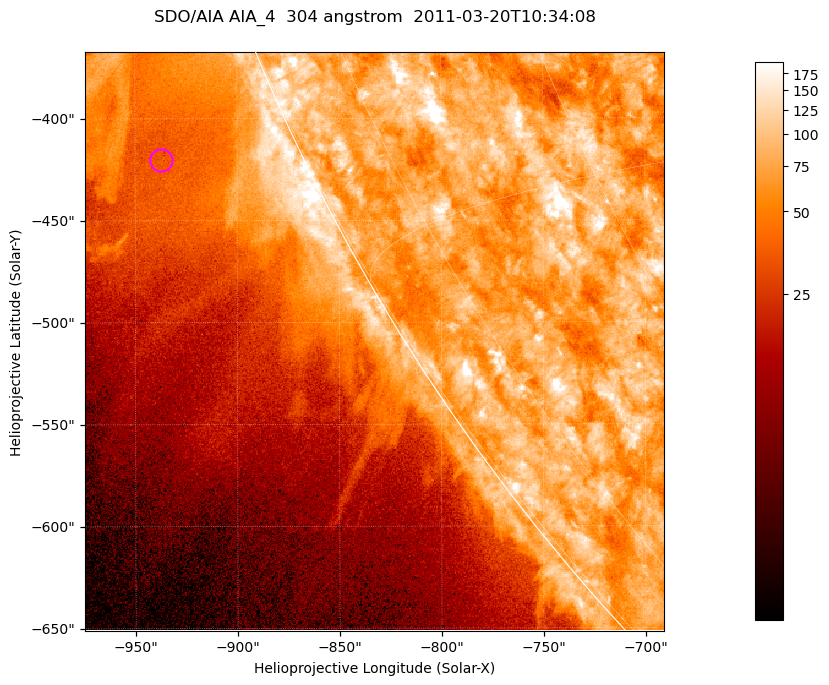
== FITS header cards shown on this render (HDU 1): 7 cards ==
TELESCOP= 'SDO/AIA '           / For AIA: SDO/AIA
INSTRUME= 'AIA_4   '           / For AIA: AIA_ATA1, AIA_ATA2, AIA_ATA3 or AIA_AT
WAVELNTH=                  304 / [angstrom] Wavelength
WAVEUNIT= 'angstrom'           / Wavelength unit: angstrom
DATE-OBS= '2011-03-20T10:34:08.123' / [ISO] Date when observation started; ISO 8
CTYPE1  = 'HPLN-TAN'           / CTYPE1; Typically HPLN
CTYPE2  = 'HPLT-TAN'           / CTYPE2; Typically HPLT

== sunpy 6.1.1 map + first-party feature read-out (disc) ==
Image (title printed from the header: SDO/AIA AIA_4  304 angstrom  2011-03-20T10:34:08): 473 x 473 px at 0.6 arcsec/px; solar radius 964 arcsec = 1606 px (partial field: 1.2% of the solar disc is inside the frame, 43% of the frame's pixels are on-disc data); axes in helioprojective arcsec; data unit not stated in the header (colour bar unlabelled)
Orientation: roll -0.132 deg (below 1 deg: not rotated)
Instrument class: DISC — disc imager (sunpy class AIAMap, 304 A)
Bright regions (active regions / flare kernels): reference = the on-disc median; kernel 5 px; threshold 5 sigma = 112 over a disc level ~77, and >= 1.15x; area >= 223 px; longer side >= 6 px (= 3.6 arcsec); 0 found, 0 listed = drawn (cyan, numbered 1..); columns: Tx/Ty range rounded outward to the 2 arcsec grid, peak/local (2 s.f.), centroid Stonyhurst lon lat
Off-limb structures (1.02-1.3 R_sun): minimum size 111 px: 3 found; the strongest spans PA ~110..120 deg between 1.02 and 1.13 R_sun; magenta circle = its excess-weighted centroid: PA ~115 deg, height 1.07 R_sun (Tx ~-938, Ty ~-420 arcsec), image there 1.5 x the reference